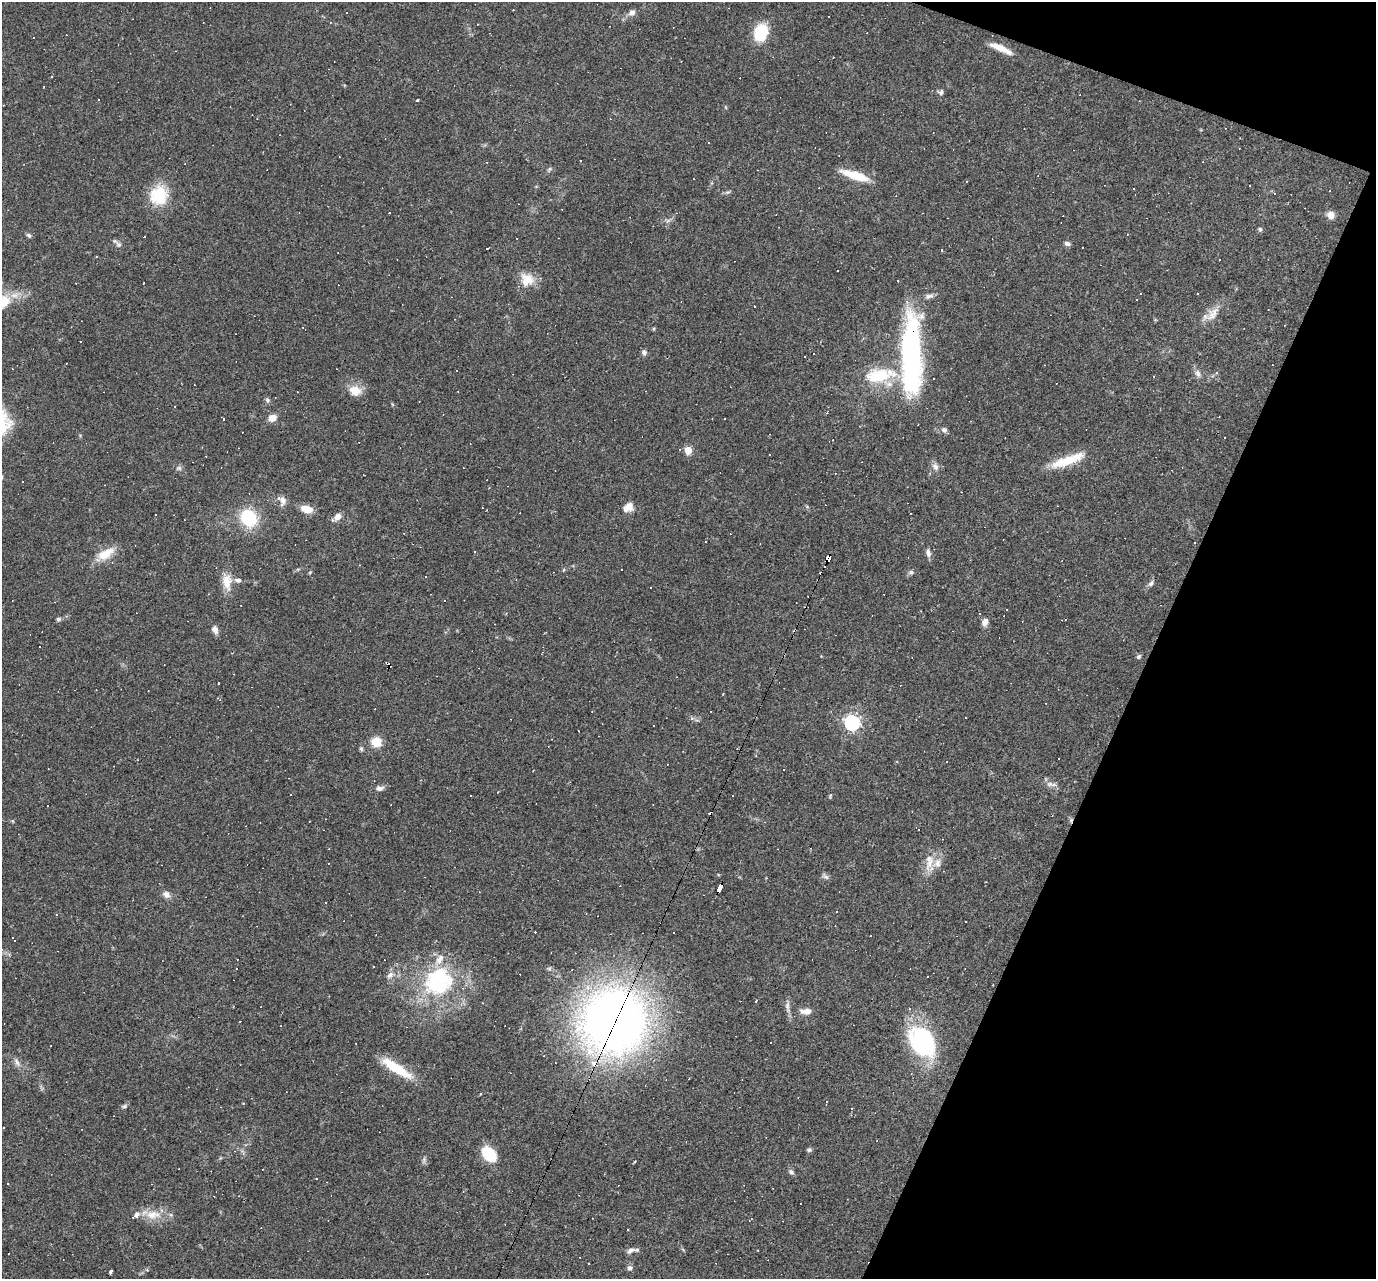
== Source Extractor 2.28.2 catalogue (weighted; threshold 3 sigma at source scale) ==
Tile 8 of 4 x 4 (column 4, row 2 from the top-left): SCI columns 4122-5495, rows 2822-4098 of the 5495 x 5510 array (HDU 1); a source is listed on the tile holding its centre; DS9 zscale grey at full resolution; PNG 1378 x 1281 px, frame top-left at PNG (2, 2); no overlay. Shown black and unused: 19% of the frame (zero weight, under 2 of 3 exposures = <1% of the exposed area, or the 3 px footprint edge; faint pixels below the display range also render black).
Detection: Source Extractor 2.28.2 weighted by HDU 2 'WHT'; one run over the whole footprint, this tile lists its part. Background 0.0361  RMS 0.0046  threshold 0.0208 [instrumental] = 3 sigma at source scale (4.5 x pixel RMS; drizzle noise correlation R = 1.50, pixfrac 1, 0.05/0.05 arcsec/px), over >= 5 px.
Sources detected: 217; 1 inside a brighter object's white glare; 98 cosmic-ray / hot-pixel residue — not listed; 8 inside a brighter listed object's ellipse — not listed separately; the other 110 listed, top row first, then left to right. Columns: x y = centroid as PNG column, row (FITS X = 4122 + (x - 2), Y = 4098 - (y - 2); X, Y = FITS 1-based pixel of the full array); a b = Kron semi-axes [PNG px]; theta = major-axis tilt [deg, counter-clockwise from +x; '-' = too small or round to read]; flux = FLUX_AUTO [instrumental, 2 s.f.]
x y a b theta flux
347 12 3 3 - 0.7
632 12 9 7 43 2.1
761 32 14 10 72 23
34 38 2 2 - 0.32
1001 48 28 6 -25 6.3
833 57 3 2 - 0.29
52 77 3 2 - 0.49
941 93 7 7 - 1.1
98 100 2 2 - 0.34
417 100 4 3 - 1.4
1239 148 2 2 - 0.29
550 169 7 5 73 0.84
855 175 31 8 -17 12
1250 185 3 2 - 0.46
1274 193 4 3 - 0.51
159 195 25 22 71 16
1331 215 9 8 - 3.1
1260 229 6 5 - 0.77
29 235 8 4 -37 0.98
517 238 3 3 - 0.83
1067 243 7 5 -22 1.3
119 245 8 7 - 1.5
1082 247 3 2 - 0.37
487 248 3 2 - 0.48
527 280 18 17 - 7.9
929 296 12 6 17 1.7
1212 314 24 11 55 6.1
80 342 3 2 - 0.57
644 352 6 6 - 1.5
814 354 2 2 - 0.33
911 356 91 21 -90 94
1198 373 11 8 -68 2.1
1216 373 4 4 - 0.73
878 376 43 17 12 21
934 379 3 2 - 0.59
355 390 16 12 -15 6.3
267 400 7 6 - 1.1
175 406 2 2 - 0.3
272 418 8 7 - 4.1
944 430 7 6 - 1.5
688 450 5 5 - 13
1061 462 30 12 26 10
935 467 11 8 -58 2.3
179 468 8 6 14 1.1
22 482 3 2 - 0.66
282 500 13 10 -69 2.9
628 507 13 10 36 4
306 509 11 7 -14 7.3
156 515 3 3 - 0.66
337 517 9 6 45 3.1
248 518 16 13 -56 25
705 542 3 2 - 0.51
474 552 2 2 - 0.39
928 553 11 6 -80 1.8
105 554 25 11 33 8.6
829 559 5 4 - 95
622 569 3 2 - 0.44
563 570 5 3 - 0.46
310 572 5 4 - 0.47
911 572 6 6 - 0.97
227 582 23 12 -84 6.7
1151 583 9 6 43 1.4
445 600 3 2 - 0.35
55 602 3 2 - 0.27
58 619 7 6 - 0.91
985 622 9 7 74 2.6
215 629 9 7 -66 2.3
40 647 3 3 - 1.1
542 653 3 2 - 0.39
1138 657 6 5 - 0.9
723 694 3 2 - 0.36
692 718 5 5 - 0.99
697 720 5 4 - 0.9
852 723 6 6 - 130
376 742 9 8 - 9.4
737 748 2 2 - 0.38
361 749 7 5 -69 0.8
1050 784 11 7 0 2.1
379 788 10 6 6 2.1
497 792 3 2 - 0.34
470 795 3 3 - 0.83
830 796 7 3 68 0.5
929 864 22 9 69 5.8
825 876 11 6 -37 1.3
720 888 7 4 64 53
166 894 10 8 -34 2.3
325 902 3 3 - 0.55
14 941 5 4 - 0.62
390 975 11 7 39 2.2
437 983 38 29 1 48
756 1001 3 2 - 0.97
787 1007 17 6 -87 2.3
806 1011 14 7 -2 3.2
614 1020 48 47 - 470
922 1042 33 25 -60 52
544 1055 2 2 - 0.27
17 1062 14 6 -61 2.3
396 1068 39 10 -32 16
124 1106 9 5 16 0.93
809 1150 6 5 - 0.91
489 1154 12 9 -44 22
424 1160 9 5 -90 1.2
791 1172 8 6 -45 1.3
153 1215 23 11 0 8.1
137 1216 4 3 - 13
628 1230 3 2 - 0.53
631 1250 11 6 30 1.9
8 1253 3 2 - 0.48
630 1268 7 6 - 1.4
111 1272 4 3 - 3.4
Overlapping masked pixels (flux is a lower limit): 4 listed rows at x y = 911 356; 829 559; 720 888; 614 1020